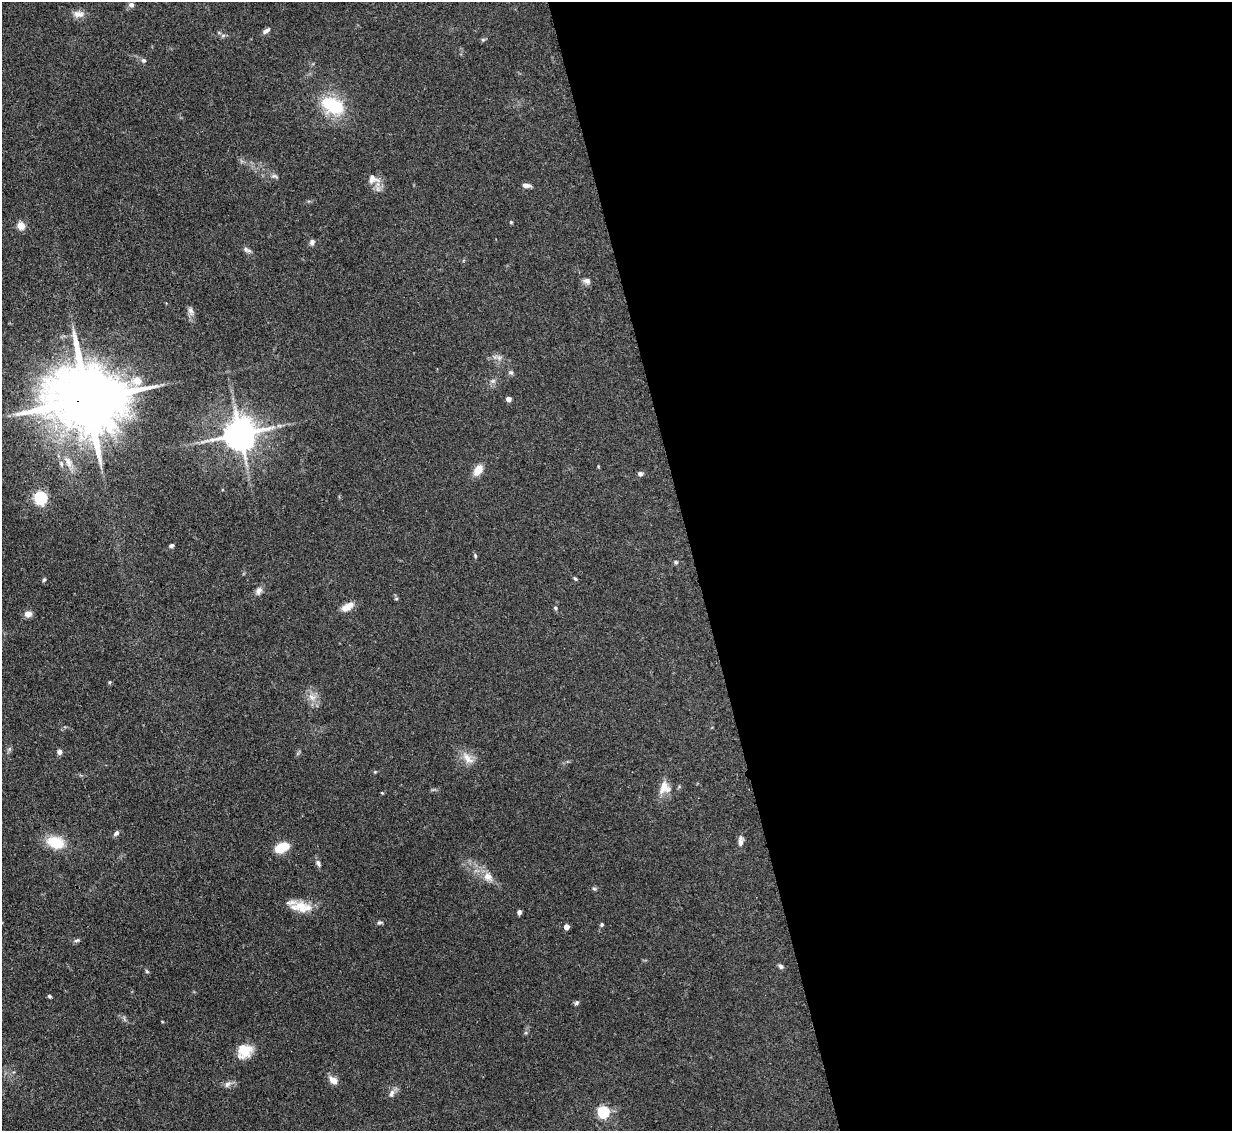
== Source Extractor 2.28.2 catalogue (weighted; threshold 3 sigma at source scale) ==
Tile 8 of 4 x 4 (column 4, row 2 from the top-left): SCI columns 3775-5004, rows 2470-3598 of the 5083 x 5061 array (HDU 1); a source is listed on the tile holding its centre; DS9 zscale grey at full resolution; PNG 1234 x 1133 px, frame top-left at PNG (2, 2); no overlay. Shown black and unused: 44% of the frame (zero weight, under 3 of 4 exposures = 9% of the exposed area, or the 3 px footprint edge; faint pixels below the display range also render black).
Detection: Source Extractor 2.28.2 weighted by HDU 2 'WHT'; one run over the whole footprint, this tile lists its part. Background 0.124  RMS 0.0049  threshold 0.0222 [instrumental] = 3 sigma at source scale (4.5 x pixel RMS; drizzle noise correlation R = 1.50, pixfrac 1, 0.05/0.05 arcsec/px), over >= 5 px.
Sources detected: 67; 1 inside a brighter object's white glare — not listed; the other 66 listed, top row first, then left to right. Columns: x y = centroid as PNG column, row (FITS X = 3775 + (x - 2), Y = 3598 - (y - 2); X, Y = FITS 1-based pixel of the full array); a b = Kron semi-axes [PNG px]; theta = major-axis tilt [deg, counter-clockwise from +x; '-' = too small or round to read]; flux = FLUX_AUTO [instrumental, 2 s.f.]
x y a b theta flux
131 5 6 6 - 1.7
79 14 15 9 -1 3.4
266 31 11 5 33 1.6
483 40 6 5 - 0.74
143 60 7 6 - 1.1
333 105 32 19 -26 24
274 176 11 5 -13 1.3
373 179 17 13 -31 5.1
526 185 11 5 -5 1.8
511 222 4 4 - 0.56
21 226 6 6 - 6.6
312 242 7 6 - 1.8
246 249 8 6 -75 1.4
587 281 9 8 - 1.9
191 311 12 7 -69 2.2
499 358 7 6 - 1.6
511 373 7 6 - 1.1
137 380 11 10 - 5.7
493 381 7 5 -10 1.1
88 399 25 18 3 5600
508 399 4 4 - 3.2
240 434 10 9 - 1100
68 462 19 9 -67 5.6
598 466 5 3 - 0.42
478 470 13 8 54 5.7
640 474 6 5 - 1.3
41 497 6 5 - 83
171 546 6 4 32 0.97
475 556 6 4 -71 0.7
676 562 6 5 - 0.77
575 579 5 4 - 0.66
44 580 6 4 65 0.7
259 591 10 7 61 2.2
396 599 5 3 - 0.49
347 607 16 8 31 4.9
555 608 5 4 - 0.71
28 614 9 7 1 2.5
109 682 5 3 - 0.48
312 697 13 9 -34 4
59 752 6 5 - 1.8
467 758 21 9 -44 5.2
375 772 6 4 1 0.53
664 788 16 15 - 6
382 793 4 4 - 0.48
116 833 8 5 47 1.4
741 841 14 6 87 2.4
55 842 17 11 -17 15
282 847 13 8 25 13
318 863 10 6 -61 1.5
488 877 15 10 -37 5
594 889 6 4 -2 0.76
302 907 26 14 -11 9.9
519 912 5 4 - 1.3
379 922 8 5 21 1
602 924 5 5 - 0.82
566 927 4 4 - 4.8
77 940 8 4 25 0.98
781 966 6 5 - 1.3
147 971 6 4 -45 0.6
49 996 4 4 - 0.85
577 1003 7 5 45 1
244 1051 19 16 30 9
333 1080 11 7 -40 3.7
227 1084 10 7 39 2.1
392 1093 11 6 63 2.2
603 1112 5 5 - 59
Overlapping masked pixels (flux is a lower limit): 2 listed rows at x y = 88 399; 240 434